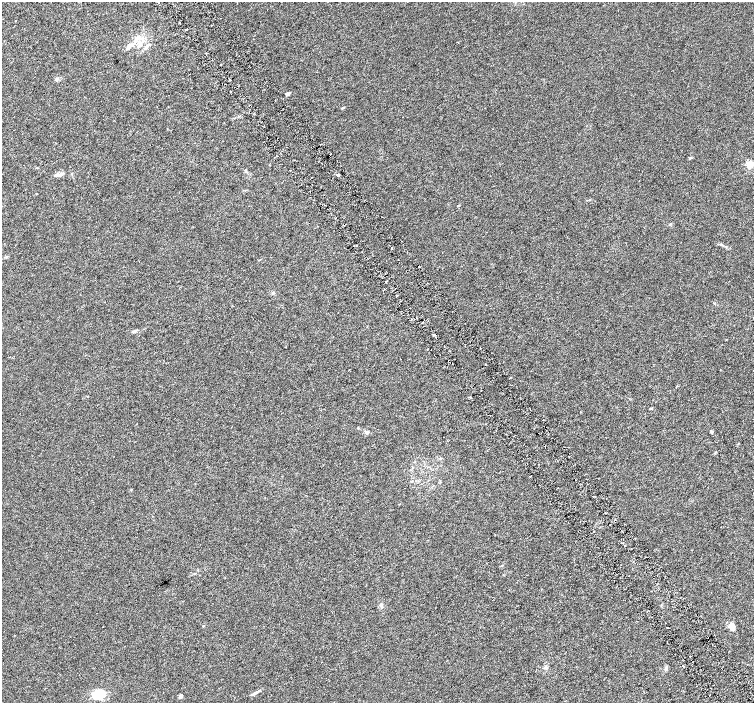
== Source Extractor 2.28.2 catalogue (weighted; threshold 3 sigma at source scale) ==
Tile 6 of 4 x 4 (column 2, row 2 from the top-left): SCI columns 1509-3011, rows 3002-4402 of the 6018 x 5941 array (HDU 1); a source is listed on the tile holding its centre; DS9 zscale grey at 2 x 2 block average (1 PNG px = mean of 2 x 2 image px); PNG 756 x 705 px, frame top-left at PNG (2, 2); no overlay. Shown black and unused: <1% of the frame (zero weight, under 3 of 6 exposures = <1% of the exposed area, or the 3 px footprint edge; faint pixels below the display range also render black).
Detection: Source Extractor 2.28.2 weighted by HDU 2 'WHT'; one run over the whole footprint, this tile lists its part. Background 0.00125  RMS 0.0016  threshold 0.00657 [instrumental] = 3 sigma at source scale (4.09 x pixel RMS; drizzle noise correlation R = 1.36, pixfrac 0.8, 0.0396/0.0396 arcsec/px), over >= 5 px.
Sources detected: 54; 7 cosmic-ray / hot-pixel residue — not listed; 2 inside a brighter listed object's ellipse — not listed separately; the other 45 listed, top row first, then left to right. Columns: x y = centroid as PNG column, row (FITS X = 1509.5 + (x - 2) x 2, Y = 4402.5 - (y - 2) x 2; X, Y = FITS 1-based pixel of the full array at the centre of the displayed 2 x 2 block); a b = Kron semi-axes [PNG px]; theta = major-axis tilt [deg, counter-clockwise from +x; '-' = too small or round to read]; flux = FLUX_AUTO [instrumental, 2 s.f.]
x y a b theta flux
179 23 2 2 - 0.37
137 38 9 4 54 1.7
140 44 8 4 40 1.3
129 46 9 4 37 1.7
145 48 4 3 - 0.4
221 64 3 2 - 0.17
57 79 5 3 - 0.44
230 80 2 2 - 0.28
231 92 2 2 - 0.22
288 94 4 3 - 0.95
343 108 4 2 - 0.38
690 158 4 2 - 0.29
749 164 3 3 - 13
59 174 6 3 55 0.76
337 175 3 3 - 0.35
458 205 3 2 - 0.26
335 218 2 2 - 0.3
670 224 3 3 - 0.31
391 248 2 2 - 0.82
386 281 3 2 - 0.26
273 293 3 3 - 0.34
397 295 2 2 - 0.23
416 318 2 2 - 0.18
134 331 6 4 18 0.61
434 334 2 2 - 0.36
726 339 2 2 - 0.14
512 385 2 2 - 0.13
470 397 2 2 - 0.47
651 408 3 2 - 0.44
543 420 2 2 - 0.13
711 431 4 3 - 0.36
366 432 6 4 -39 0.83
716 452 4 2 - 0.23
440 458 3 3 - 0.25
593 531 2 2 - 0.24
381 605 5 3 - 0.49
203 626 2 2 - 0.17
733 627 10 6 78 1.4
14 635 2 2 - 0.21
684 666 3 2 - 0.24
546 667 3 3 - 0.48
666 668 7 3 76 0.71
258 691 9 3 35 0.65
100 695 19 11 18 5.9
180 696 2 2 - 2.1
Diffuse or blended objects may show on this block-average render without a row.